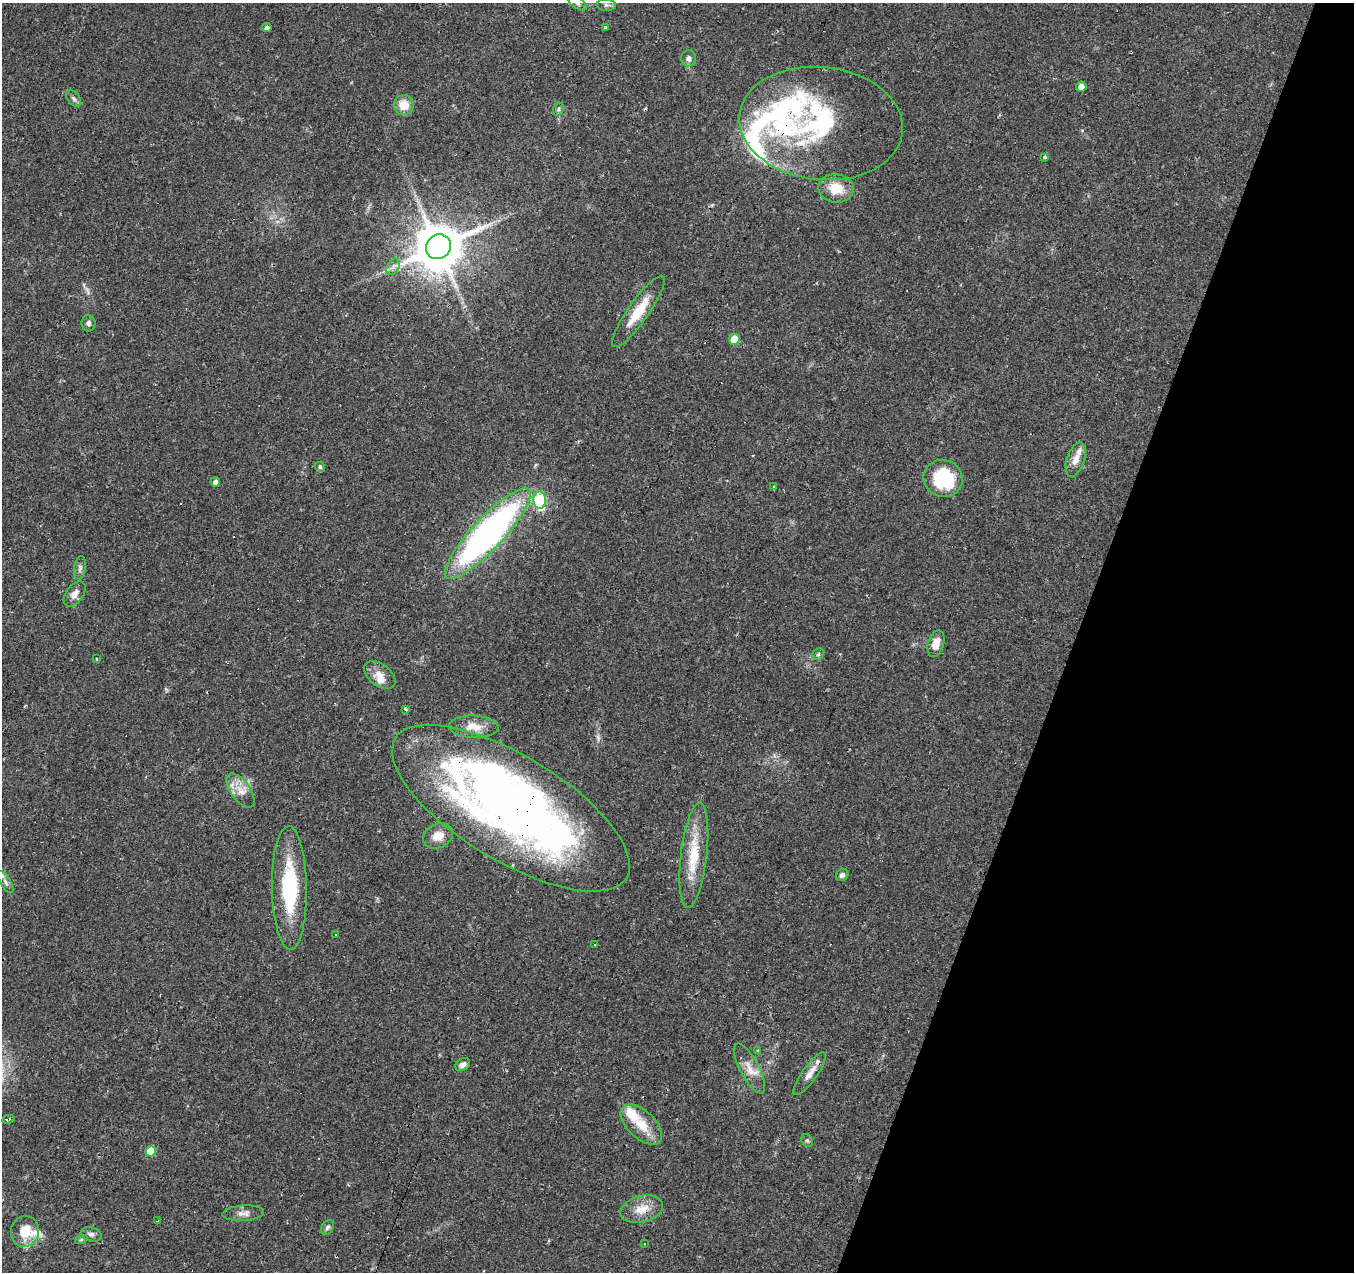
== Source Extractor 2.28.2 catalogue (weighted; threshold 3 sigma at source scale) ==
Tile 8 of 4 x 4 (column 4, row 2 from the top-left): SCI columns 4059-5410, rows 2752-4021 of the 5415 x 5566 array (HDU 1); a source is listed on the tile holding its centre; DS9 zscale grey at full resolution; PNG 1356 x 1274 px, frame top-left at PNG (2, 3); each listed source drawn as its Kron ellipse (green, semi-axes under 4 px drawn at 4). Shown black and unused: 21% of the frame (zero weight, under 2 of 3 exposures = <1% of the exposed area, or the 3 px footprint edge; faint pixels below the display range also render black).
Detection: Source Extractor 2.28.2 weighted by HDU 2 'WHT'; one run over the whole footprint, this tile lists its part. Background 0.0886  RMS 0.0067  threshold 0.0302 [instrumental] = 3 sigma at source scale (4.5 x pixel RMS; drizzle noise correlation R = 1.50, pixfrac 1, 0.0396/0.0396 arcsec/px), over >= 5 px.
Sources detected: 78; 4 inside a brighter object's white glare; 7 cosmic-ray / hot-pixel residue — neither listed nor drawn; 10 inside a brighter listed object's ellipse — not listed separately; the other 57 listed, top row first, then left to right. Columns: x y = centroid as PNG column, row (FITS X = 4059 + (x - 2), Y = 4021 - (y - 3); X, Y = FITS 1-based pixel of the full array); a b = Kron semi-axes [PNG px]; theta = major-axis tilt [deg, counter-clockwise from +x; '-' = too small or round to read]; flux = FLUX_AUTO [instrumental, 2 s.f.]
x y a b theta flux
577 3 10 5 -33 2.2
606 5 9 5 -3 1.8
605 27 3 3 - 3.6
267 28 5 4 - 2.1
689 58 8 7 - 3
1081 87 5 5 - 4.6
74 98 9 6 -50 2.1
404 105 10 10 - 10
558 109 7 5 63 1.3
821 123 82 56 -6 110
1045 157 4 3 - 1.8
836 188 18 14 -7 15
438 247 13 12 - 3100
393 267 9 5 60 2.6
638 311 43 10 55 19
88 323 8 7 - 2
734 339 5 5 - 18
1076 459 18 8 72 6.8
320 467 5 4 - 1.4
943 478 20 18 -24 41
215 482 5 5 - 2.8
774 487 3 3 - 2.5
540 500 8 6 -86 46
488 534 60 15 47 270
80 568 12 6 81 2.3
75 594 14 8 54 5
936 644 14 8 74 7.5
818 654 6 5 - 1.2
97 659 4 3 - 0.76
380 675 18 11 -37 6.7
405 709 3 3 - 7.6
474 727 25 11 -2 10
241 791 20 9 -55 8.1
511 808 135 53 -31 530
438 836 16 11 26 8.5
694 855 53 13 83 26
842 875 7 5 41 2.3
5 882 12 5 -59 2.8
289 888 62 17 -89 56
336 935 3 3 - 1.5
595 944 3 3 - 16
758 1051 3 3 - 1.7
463 1065 8 6 33 2.8
749 1068 28 9 -62 8.8
810 1074 25 7 55 6.7
8 1119 6 3 12 1.3
641 1125 25 13 -43 15
807 1140 7 5 -53 1.2
151 1151 5 5 - 15
642 1209 22 13 14 11
243 1213 21 7 4 4.6
158 1221 3 3 - 3.5
328 1227 8 5 56 1.8
25 1231 16 14 80 15
91 1234 10 7 -15 2.5
81 1240 6 4 19 0.94
644 1244 3 2 - 1.1
Overlapping masked pixels (flux is a lower limit): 6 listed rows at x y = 821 123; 488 534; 511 808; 289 888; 810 1074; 642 1209
Isophote crosses this tile's border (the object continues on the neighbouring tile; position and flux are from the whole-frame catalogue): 1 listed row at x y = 577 3